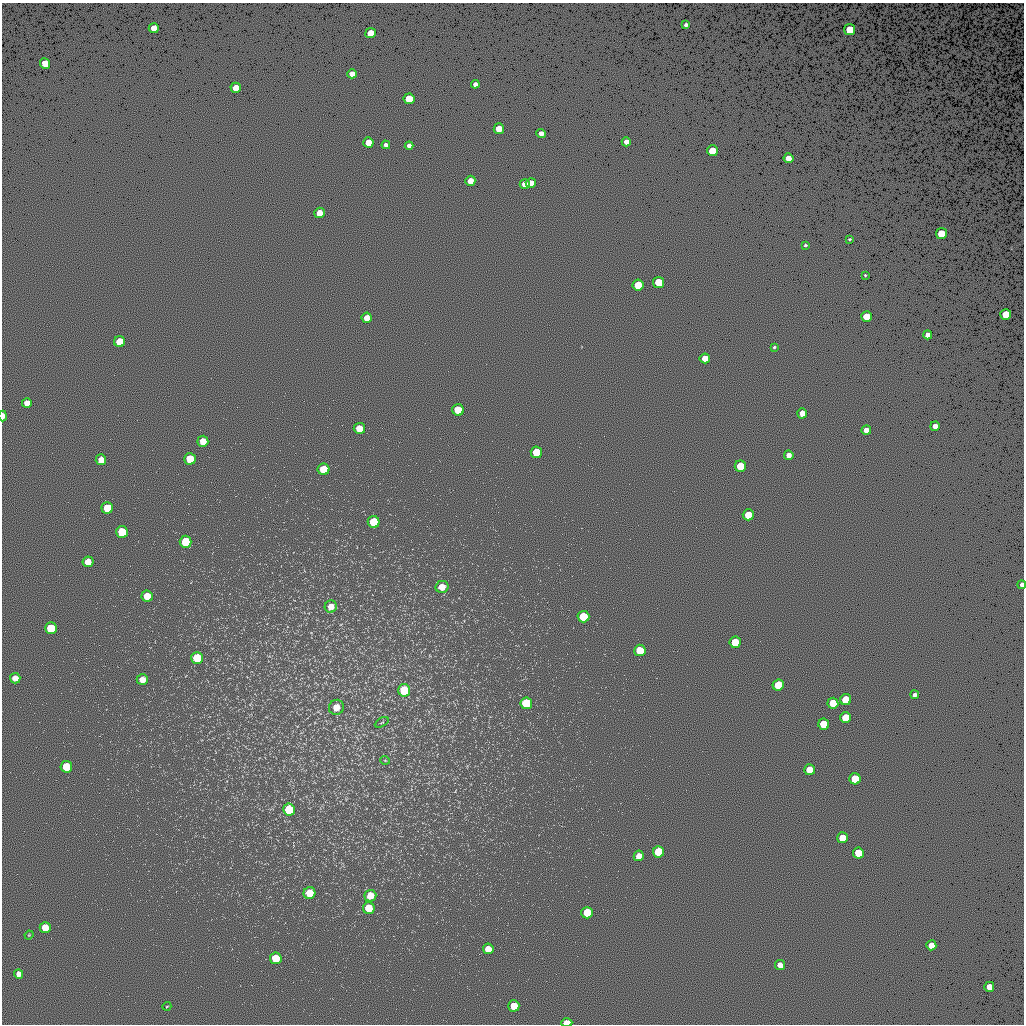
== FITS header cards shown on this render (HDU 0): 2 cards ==
NAXIS1  =                 1022 / length of data axis 1
NAXIS2  =                 1022 / length of data axis 2

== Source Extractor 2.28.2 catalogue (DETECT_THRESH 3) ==
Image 1022 x 1022 px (HDU 0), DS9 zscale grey, 1 PNG px = 1 image px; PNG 1026 x 1026 px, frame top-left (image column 1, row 1022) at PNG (2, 3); each listed source drawn as its Kron ellipse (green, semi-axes under 4 px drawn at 4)
Background 0.464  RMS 91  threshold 274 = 3 sigma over >= 5 px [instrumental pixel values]
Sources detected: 99; all 99 listed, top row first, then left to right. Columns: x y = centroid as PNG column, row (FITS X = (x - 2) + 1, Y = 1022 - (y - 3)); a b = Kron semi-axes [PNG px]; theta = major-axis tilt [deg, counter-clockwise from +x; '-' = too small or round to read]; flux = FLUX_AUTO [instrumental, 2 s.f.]
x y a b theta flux
686 25 4 3 - 15000
154 28 5 5 - 77000
850 30 5 5 - 160000
370 33 5 5 - 99000
45 63 5 5 - 99000
352 74 5 4 - 38000
475 84 4 4 - 23000
236 88 5 5 - 75000
409 99 5 5 - 140000
499 129 5 5 - 90000
541 133 4 4 - 30000
368 142 5 5 - 74000
626 142 4 4 - 29000
386 145 4 4 - 21000
409 146 4 4 - 23000
712 151 5 5 - 150000
788 158 5 5 - 52000
470 181 5 5 - 55000
531 183 5 5 - 56000
525 184 5 5 - 54000
320 213 5 5 - 76000
941 234 5 5 - 170000
849 239 3 2 - 6100
805 245 3 2 - 6800
865 275 3 3 - 5500
659 282 5 5 - 160000
638 285 5 5 - 150000
1006 314 5 5 - 160000
867 316 5 5 - 130000
367 318 5 5 - 47000
928 335 4 4 - 34000
120 342 5 5 - 140000
774 347 3 3 - 7500
705 358 5 5 - 57000
27 403 5 5 - 43000
458 410 6 5 - 140000
802 413 5 5 - 42000
3 416 5 3 - 48000
935 426 5 4 - 43000
359 428 5 5 - 90000
866 430 5 4 - 42000
203 441 5 5 - 69000
536 452 6 5 - 180000
789 455 5 4 - 32000
190 459 6 6 - 140000
101 460 5 5 - 58000
740 466 5 5 - 150000
323 469 6 6 - 150000
107 508 6 5 - 160000
748 515 5 5 - 140000
374 522 6 6 - 200000
122 532 6 6 - 180000
186 542 6 6 - 200000
88 562 5 5 - 54000
1022 585 4 3 - 24000
442 587 6 6 - 50000
147 596 5 5 - 89000
331 607 6 6 - 43000
583 617 6 5 - 170000
51 628 6 6 - 200000
735 642 5 5 - 190000
640 650 6 5 - 150000
197 658 6 6 - 170000
15 678 5 5 - 49000
142 679 5 5 - 46000
778 685 6 5 - 160000
404 690 6 6 - 180000
915 695 4 3 - 17000
846 700 5 5 - 180000
526 703 6 6 - 210000
833 703 5 5 - 130000
336 707 7 7 - 64000
846 718 5 5 - 130000
382 722 8 3 30 7400
824 724 5 5 - 170000
385 760 5 3 - 4700
66 767 6 5 - 160000
810 770 5 5 - 120000
855 779 5 5 - 190000
289 809 6 6 - 200000
842 838 5 5 - 110000
659 852 6 5 - 200000
858 853 5 5 - 170000
639 856 5 5 - 37000
309 893 6 6 - 98000
370 896 6 5 - 69000
369 908 6 6 - 96000
587 913 6 5 - 150000
45 927 5 5 - 100000
29 935 4 3 - 4700
931 945 5 5 - 60000
488 949 5 5 - 64000
276 958 6 6 - 140000
780 965 5 5 - 47000
19 974 5 4 - 32000
989 987 5 5 - 59000
167 1006 4 3 - 5200
514 1006 5 5 - 110000
567 1023 5 4 - 93000
At the frame edge (FLAGS 8, measured only in part): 3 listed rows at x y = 3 416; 1022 585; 567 1023